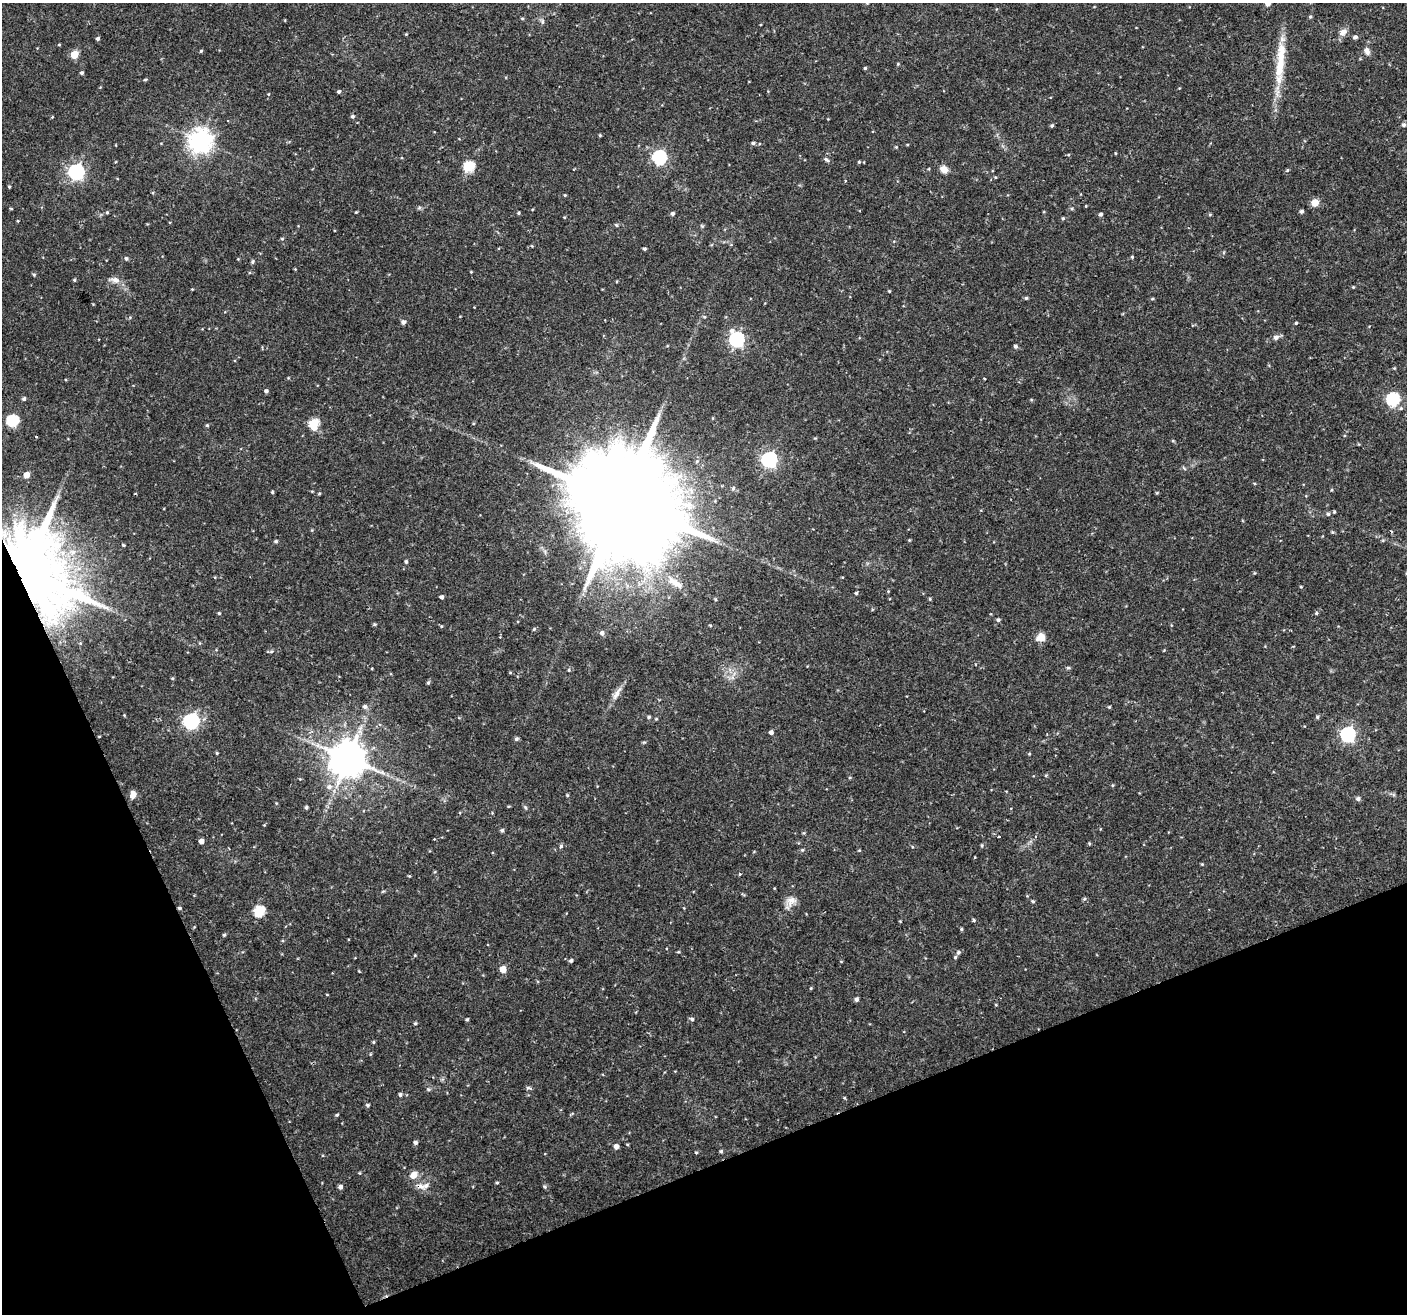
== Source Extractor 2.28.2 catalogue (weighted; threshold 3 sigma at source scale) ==
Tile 14 of 4 x 4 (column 2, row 4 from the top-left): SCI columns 1406-2810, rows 86-1397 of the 5621 x 5477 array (HDU 1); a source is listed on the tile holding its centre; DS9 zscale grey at full resolution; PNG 1409 x 1316 px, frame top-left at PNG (2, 3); no overlay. Shown black and unused: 20% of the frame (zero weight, under 2 of 3 exposures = <1% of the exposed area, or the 3 px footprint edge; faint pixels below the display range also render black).
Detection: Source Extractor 2.28.2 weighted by HDU 2 'WHT'; one run over the whole footprint, this tile lists its part. Background 0.0366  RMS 0.0034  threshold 0.0153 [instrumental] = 3 sigma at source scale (4.5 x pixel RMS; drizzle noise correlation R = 1.50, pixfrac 1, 0.0396/0.0396 arcsec/px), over >= 5 px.
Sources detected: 195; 1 cosmic-ray / hot-pixel residue — not listed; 3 inside a brighter listed object's ellipse — not listed separately; the other 191 listed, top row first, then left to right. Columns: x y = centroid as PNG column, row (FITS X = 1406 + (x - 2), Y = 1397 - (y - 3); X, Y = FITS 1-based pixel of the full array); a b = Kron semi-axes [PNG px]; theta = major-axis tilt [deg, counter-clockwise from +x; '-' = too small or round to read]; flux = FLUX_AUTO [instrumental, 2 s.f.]
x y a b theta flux
1268 3 4 4 - 1.9
1310 17 5 4 - 0.45
522 18 5 3 - 0.37
542 21 8 5 -75 0.85
1343 32 10 8 31 2
406 34 4 4 - 0.29
1355 37 5 5 - 0.9
98 39 4 4 - 0.74
59 44 4 3 - 0.32
201 51 4 4 - 0.44
1367 51 9 6 -72 1.8
74 54 5 5 - 9
1281 56 42 12 89 10
865 68 4 4 - 0.42
82 73 4 4 - 0.65
145 79 5 3 - 0.39
339 92 4 4 - 0.77
268 94 4 3 - 0.25
353 116 5 5 - 0.63
52 117 4 3 - 0.29
1404 125 5 5 - 0.85
1052 126 4 4 - 0.59
600 135 4 3 - 0.35
200 141 8 7 - 290
753 143 5 4 - 0.63
896 147 4 4 - 0.33
1115 153 4 3 - 0.29
659 157 6 6 - 65
826 159 7 4 -29 0.84
859 162 4 4 - 0.39
469 167 6 5 - 23
944 169 10 8 -33 2.2
1287 170 5 4 - 0.41
76 172 7 6 - 100
9 187 3 3 - 0.36
565 195 4 3 - 0.34
1315 203 5 5 - 6.6
1086 206 4 3 - 0.26
11 208 5 3 - 0.31
1301 211 4 4 - 0.75
107 212 4 4 - 0.39
356 212 4 3 - 0.29
518 213 4 3 - 0.39
672 213 5 4 - 0.79
1100 214 4 4 - 0.69
1210 214 5 3 - 0.35
564 217 3 3 - 0.31
1063 218 4 4 - 0.43
18 221 4 3 - 0.31
616 225 5 4 - 0.46
282 239 5 4 - 0.39
644 249 3 3 - 0.53
1132 257 4 4 - 0.4
126 259 5 5 - 0.71
238 259 4 3 - 0.27
252 262 6 4 63 0.53
295 269 3 3 - 0.26
471 272 4 3 - 0.25
34 275 4 4 - 0.41
74 280 4 4 - 0.38
115 280 15 8 -14 2.1
1353 287 4 3 - 0.3
889 291 4 3 - 0.33
1026 298 5 4 - 0.43
1152 299 5 3 - 0.38
704 317 5 4 - 0.41
403 322 6 5 - 0.96
1296 323 4 4 - 0.41
1276 337 8 7 - 1.2
736 339 7 6 - 75
1015 346 4 4 - 0.78
1394 368 4 4 - 0.28
984 379 3 2 - 0.47
266 391 4 4 - 0.78
24 399 5 4 - 0.74
1393 399 6 6 - 42
713 418 5 3 - 0.27
12 421 6 6 - 29
314 424 6 5 - 19
207 425 4 4 - 0.43
36 436 3 2 - 0.44
1173 441 5 3 - 0.33
769 459 7 6 - 89
1184 468 6 4 -20 0.48
26 475 5 5 - 3.4
733 488 6 5 - 0.62
1331 490 4 3 - 0.29
272 492 3 3 - 0.46
319 493 5 3 - 0.35
1157 493 4 4 - 0.35
622 501 34 26 18 11000
1334 512 4 3 - 0.37
1328 514 5 4 - 0.6
1332 532 5 4 - 0.4
276 541 4 4 - 0.57
123 545 3 3 - 0.37
406 561 4 4 - 0.58
26 573 20 18 -41 5100
675 582 28 9 -33 5.7
1301 587 4 3 - 0.31
856 593 4 4 - 0.47
441 597 4 4 - 0.85
930 599 4 4 - 0.41
219 613 4 4 - 0.38
1316 613 4 4 - 0.44
998 620 5 4 - 0.65
374 624 5 4 - 0.44
710 625 4 3 - 0.31
441 626 5 4 - 0.36
534 629 5 5 - 0.47
602 633 5 5 - 1.3
1041 637 12 9 27 3
80 643 5 4 - 0.43
271 652 6 4 1 0.53
1068 668 6 4 0 0.44
569 670 5 3 - 0.36
510 673 5 3 - 0.3
172 678 5 3 - 0.31
428 683 5 4 - 0.58
617 693 24 6 59 2.6
365 706 6 5 - 1
1109 707 4 4 - 0.39
124 715 4 3 - 0.3
649 717 5 4 - 0.57
1317 717 5 4 - 0.49
191 721 7 6 - 85
771 732 4 4 - 1.1
1348 734 6 6 - 77
99 736 4 3 - 0.24
516 739 5 5 - 0.7
217 753 4 4 - 0.34
1029 754 4 3 - 0.3
348 758 11 10 - 930
1046 775 4 4 - 0.37
1112 785 5 3 - 0.33
329 787 8 8 - 1.9
133 795 7 6 - 2.7
567 795 4 4 - 0.38
1358 799 6 5 - 0.88
276 803 5 3 - 0.29
306 807 4 4 - 0.59
525 807 7 3 -71 0.46
502 830 4 4 - 0.7
999 836 3 3 - 0.52
201 841 4 4 - 2.1
982 845 5 4 - 0.41
561 846 3 3 - 1.8
802 850 5 4 - 0.46
859 850 5 3 - 0.28
1202 864 4 4 - 0.32
740 874 3 3 - 0.88
409 876 4 4 - 0.29
1084 899 6 3 18 0.44
791 901 15 12 39 2.9
1033 901 5 4 - 0.49
179 908 5 4 - 0.53
1209 909 2 2 - 0.25
259 912 6 6 - 23
974 920 4 3 - 0.75
961 929 4 3 - 0.42
224 935 4 4 - 0.5
678 952 5 3 - 0.33
958 952 5 5 - 0.75
415 955 5 3 - 0.33
955 957 4 4 - 0.45
571 961 4 4 - 0.73
503 969 5 5 - 4.3
811 988 4 4 - 0.35
327 994 4 3 - 0.23
856 999 4 4 - 0.95
996 1005 4 3 - 0.27
467 1019 4 3 - 0.5
692 1019 6 5 - 0.68
415 1023 4 4 - 0.49
373 1042 4 4 - 0.37
528 1088 7 4 -11 0.64
400 1095 4 4 - 0.68
844 1098 4 4 - 0.36
367 1105 5 4 - 0.63
337 1115 4 3 - 0.45
415 1142 5 4 - 0.88
627 1144 5 3 - 0.31
616 1147 5 4 - 1.6
721 1151 4 4 - 0.49
696 1152 4 4 - 0.36
360 1173 5 3 - 0.29
413 1175 10 8 50 2.7
497 1183 5 3 - 0.35
420 1186 14 7 -20 2.2
544 1186 5 5 - 0.54
340 1187 5 4 - 1.2
Overlapping masked pixels (flux is a lower limit): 3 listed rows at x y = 26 573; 179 908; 420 1186
Isophote crosses this tile's border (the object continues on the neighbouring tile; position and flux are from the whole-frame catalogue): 2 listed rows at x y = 1268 3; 26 573